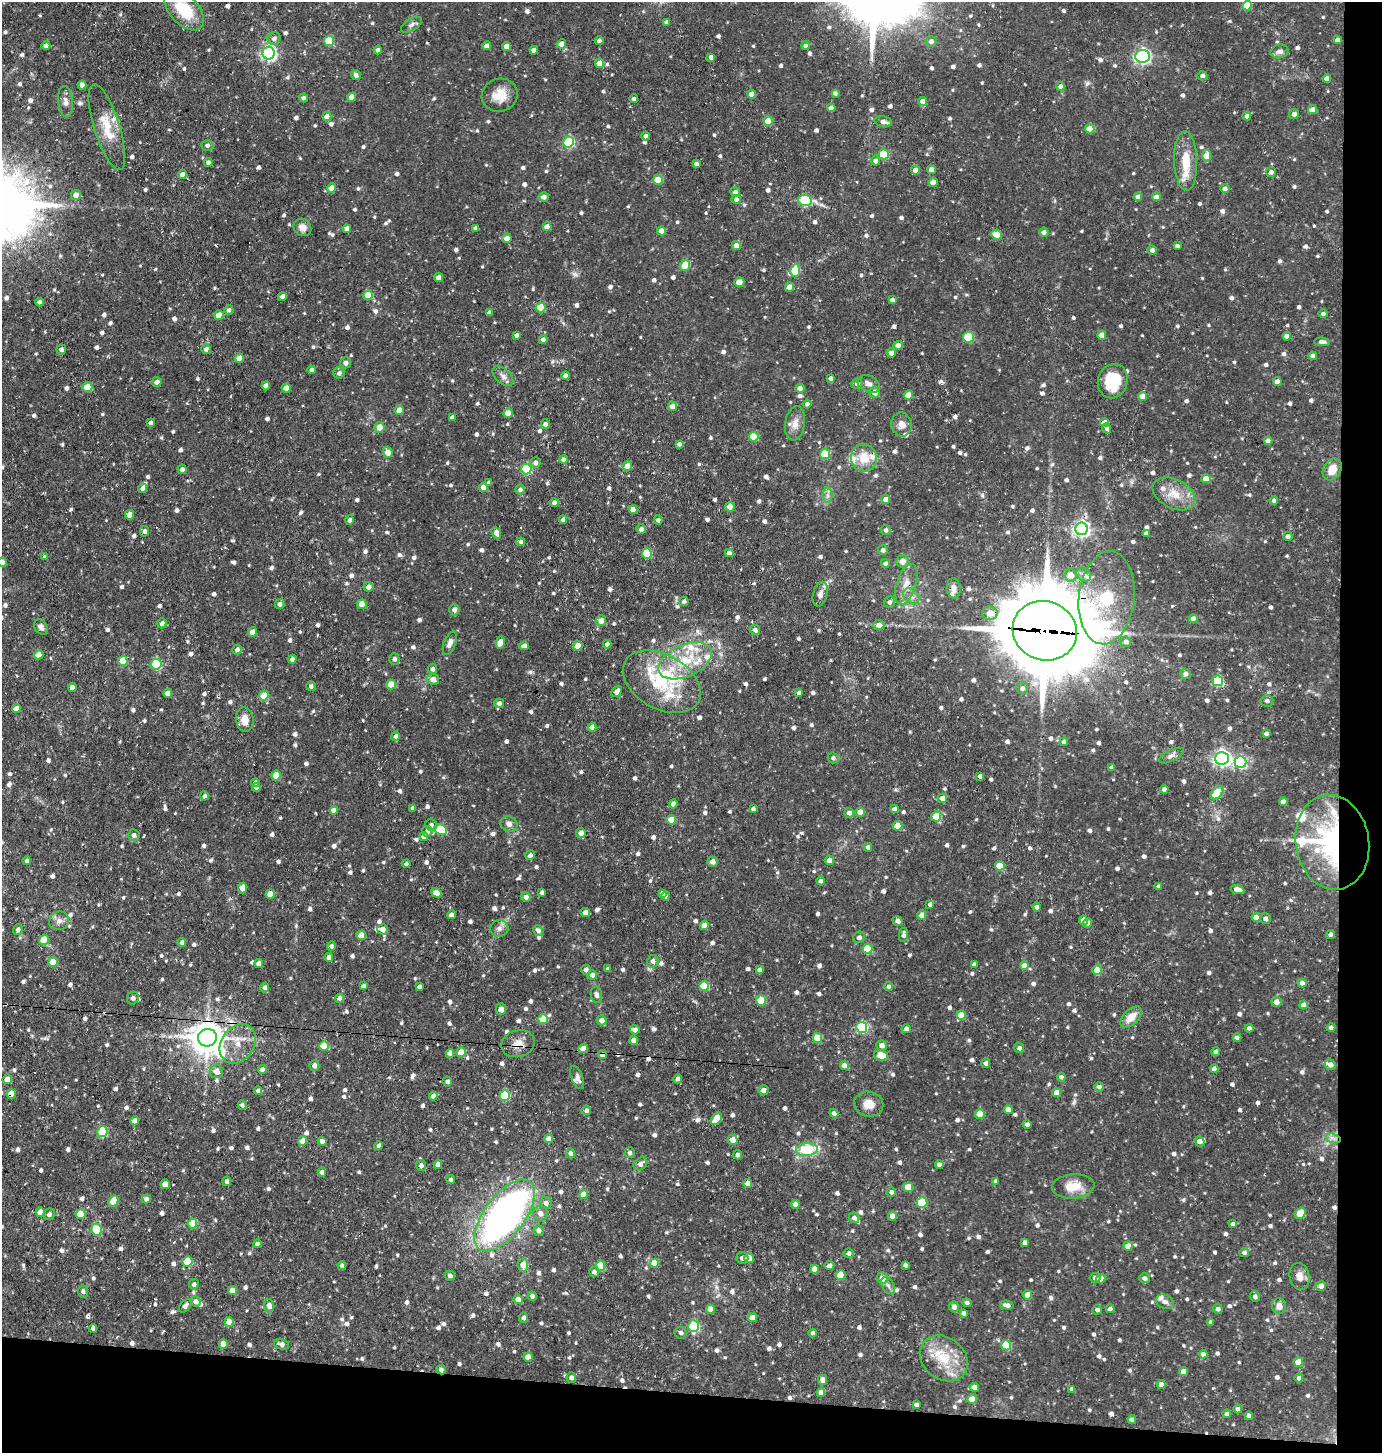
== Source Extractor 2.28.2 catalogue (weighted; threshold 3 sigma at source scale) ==
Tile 9 of 3 x 3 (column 3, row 3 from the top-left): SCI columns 2901-4280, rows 2-1452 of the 4385 x 4355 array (HDU 1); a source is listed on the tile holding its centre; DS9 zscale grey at full resolution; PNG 1384 x 1455 px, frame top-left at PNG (2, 2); each listed source drawn as its Kron ellipse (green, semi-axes under 4 px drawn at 4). Shown black and unused: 7% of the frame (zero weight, under 3 of 4 exposures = <1% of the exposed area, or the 3 px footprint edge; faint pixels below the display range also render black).
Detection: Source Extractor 2.28.2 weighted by HDU 2 'WHT'; one run over the whole footprint, this tile lists its part. Background 0.0929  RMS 0.0063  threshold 0.0282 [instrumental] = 3 sigma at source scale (4.5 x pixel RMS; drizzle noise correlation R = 1.50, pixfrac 1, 0.05/0.05 arcsec/px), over >= 5 px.
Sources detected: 1167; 2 inside a brighter object's white glare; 8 cosmic-ray / hot-pixel residue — neither listed nor drawn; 28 inside a brighter listed object's ellipse — not listed separately; of the other 1129, all 500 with FLUX_AUTO >= 2.01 (the completeness limit of this list) listed and drawn (629 fainter detections not listed), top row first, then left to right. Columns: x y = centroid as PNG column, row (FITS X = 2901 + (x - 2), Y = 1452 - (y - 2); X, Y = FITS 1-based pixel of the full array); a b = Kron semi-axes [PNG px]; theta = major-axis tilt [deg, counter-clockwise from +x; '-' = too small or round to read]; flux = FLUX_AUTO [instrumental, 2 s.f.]
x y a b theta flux
1247 6 5 5 - 17
184 10 25 14 -47 24
667 22 4 4 - 2.1
411 25 11 6 31 2.1
274 39 6 6 - 2.8
599 40 4 4 - 2
1337 40 4 4 - 2.9
329 41 5 5 - 26
931 41 5 5 - 2.6
561 44 5 4 - 6.2
46 45 4 4 - 2.2
487 46 4 4 - 5
507 46 4 4 - 6.2
805 46 4 4 - 2
378 50 4 4 - 2.7
534 50 4 4 - 3.5
1280 51 9 7 12 3.3
269 53 6 6 - 160
1143 56 7 6 - 180
711 57 4 4 - 3.7
600 63 4 4 - 12
356 75 5 4 - 2.4
1202 76 5 4 - 2.2
1327 79 4 4 - 3.8
82 85 4 4 - 4.4
1060 86 4 4 - 2.5
835 93 4 4 - 2.1
752 94 4 4 - 5.4
500 95 18 16 19 11
352 97 4 4 - 7
303 98 4 4 - 2.1
634 99 4 4 - 2
65 101 15 7 -84 3.7
923 101 4 4 - 4.7
831 108 4 4 - 4.7
1312 110 4 4 - 6.7
1294 114 5 5 - 2.6
327 116 4 4 - 5.6
1247 116 4 4 - 2.8
768 121 5 4 - 13
883 122 9 5 -14 2.9
107 127 45 12 -72 16
1090 129 5 4 - 12
646 136 4 4 - 2.2
568 142 5 5 - 64
207 145 6 5 - 2.2
884 154 5 5 - 32
1206 155 6 4 83 8.9
875 161 5 5 - 2.6
1186 161 30 11 -88 14
208 162 4 4 - 2
696 164 4 3 - 2.1
915 170 4 4 - 4.3
931 170 4 4 - 4.2
1271 172 5 5 - 2.4
182 175 4 4 - 4.4
658 180 5 4 - 14
933 182 4 4 - 6.6
332 188 5 4 - 6.4
1225 189 4 4 - 2.8
735 192 5 4 - 2
76 195 5 5 - 4.1
544 197 5 4 - 3.3
1138 197 4 4 - 3.6
1156 197 4 4 - 4.5
736 199 4 4 - 2.2
805 200 7 5 -9 44
302 227 9 8 - 4.2
547 227 4 4 - 6.6
476 228 4 4 - 2.2
347 229 4 4 - 4
662 231 4 4 - 8.2
1044 232 5 4 - 2.7
997 235 5 4 - 12
507 238 5 4 - 3.8
736 246 4 4 - 4.7
1177 246 4 4 - 2.2
1152 250 5 4 - 2.5
685 266 5 5 - 21
795 270 6 5 - 27
438 278 4 4 - 3.4
739 282 5 4 - 8.8
790 287 4 4 - 6.6
368 295 5 5 - 16
282 297 4 4 - 3.8
892 300 4 4 - 2.3
39 302 4 4 - 2.4
540 308 5 5 - 23
229 310 5 4 - 2.1
489 313 4 4 - 2.5
1323 314 4 4 - 2.1
219 315 5 4 - 8.4
516 335 4 3 - 2.3
1102 335 4 4 - 7.9
1287 336 4 4 - 4.9
969 337 5 5 - 29
543 340 4 4 - 2.2
1322 342 8 4 -7 2.8
898 345 4 4 - 4.4
206 349 5 5 - 2.3
61 350 5 5 - 2.1
891 353 4 4 - 3.5
1313 356 4 4 - 2.8
239 358 4 4 - 7.8
346 363 5 5 - 3
312 370 4 4 - 2.4
339 373 5 5 - 2.1
565 375 4 4 - 2.8
503 376 12 7 -42 3.1
830 378 4 4 - 2.4
1113 381 17 14 72 24
157 382 5 4 - 3.1
1277 382 4 4 - 4.6
857 384 5 5 - 2.5
869 384 11 8 -27 3.7
266 386 4 4 - 4.3
87 387 5 5 - 14
286 388 4 4 - 7.1
800 388 4 4 - 4.4
874 392 5 5 - 5.5
908 395 4 4 - 7.2
1143 396 4 4 - 7.3
807 404 4 4 - 2.1
672 406 4 4 - 5.8
399 410 4 4 - 6.1
508 413 4 4 - 9.8
452 417 4 4 - 2.2
151 423 4 3 - 2.3
795 423 17 9 81 6.1
1104 423 4 4 - 6.5
545 424 5 4 - 2.8
901 424 12 10 -79 4.7
379 427 5 5 - 8.1
1107 428 5 4 - 2
754 437 5 5 - 20
1268 441 4 4 - 4.1
679 444 4 4 - 2.1
388 452 5 5 - 6.1
825 454 5 5 - 27
864 458 13 13 - 12
564 460 4 4 - 3.1
535 463 5 5 - 2.6
627 466 5 4 - 7.2
182 469 5 4 - 2.5
526 469 5 5 - 47
1332 469 11 8 59 8.3
1206 479 4 4 - 8.1
489 482 4 4 - 2.2
483 487 4 4 - 5.8
142 488 5 4 - 2.2
520 489 5 5 - 2.2
1174 494 23 14 -27 12
827 495 7 5 -89 2.1
886 499 4 4 - 5
1274 500 4 4 - 2
554 503 4 4 - 2.1
730 507 4 4 - 9.9
633 510 4 4 - 6
130 515 5 4 - 9.7
350 520 5 4 - 2.3
563 520 4 4 - 3.1
658 520 4 4 - 2.2
641 529 5 4 - 2.8
1081 529 6 6 - 220
886 530 5 5 - 2.1
144 531 5 4 - 2
496 533 6 4 -66 4.5
1146 533 4 4 - 2.4
1288 536 4 4 - 2.1
521 542 4 4 - 2.1
883 550 5 5 - 2
647 553 5 5 - 28
729 553 4 4 - 3.4
45 557 4 3 - 2.1
902 561 6 6 - 6.1
2 562 4 4 - 2.3
885 563 4 4 - 2.2
1071 575 6 6 - 6.5
1084 575 8 6 -35 3.5
906 584 21 9 72 7.8
368 587 5 5 - 3
954 588 10 7 -83 3.5
820 594 12 7 75 3.8
911 596 9 7 -44 2.8
1107 598 47 28 84 110
684 601 5 4 - 2
889 602 6 5 - 2.3
280 604 5 4 - 2.3
362 604 5 4 - 9.9
454 610 5 5 - 2.5
990 613 8 6 -6 7.2
1193 618 4 4 - 3.2
601 621 5 5 - 4.6
162 623 5 4 - 2.5
879 625 5 5 - 4.1
41 627 8 6 -57 2.7
755 630 5 4 - 2.3
1045 631 32 29 -23 7200
252 632 4 4 - 6.5
1126 642 5 5 - 3
450 643 12 6 69 3
500 643 6 4 80 6.5
607 644 4 4 - 2.5
524 646 5 4 - 2.9
578 646 5 4 - 8.3
237 650 5 4 - 2.6
39 655 5 4 - 5.6
292 659 4 4 - 2
394 659 5 5 - 2.1
123 661 5 5 - 16
685 661 28 16 24 25
156 664 5 5 - 47
433 669 5 4 - 2.1
1185 674 5 5 - 2.2
433 679 6 5 - 4.7
1218 681 5 5 - 45
662 682 42 27 -29 38
391 685 5 4 - 12
311 686 5 4 - 2.1
72 688 4 4 - 4.7
1022 688 6 6 - 2.3
617 691 6 4 50 3.2
168 693 4 4 - 6.9
799 693 4 4 - 2.4
264 696 5 4 - 17
1267 701 6 5 - 2.2
499 703 5 5 - 2.2
16 708 4 4 - 5.3
245 719 12 8 -83 6.3
592 727 4 4 - 4.5
1266 733 4 3 - 2
396 736 5 4 - 2.1
1064 742 4 4 - 2.1
1172 755 13 5 26 2.6
833 758 5 5 - 2
1222 758 7 6 - 220
1241 762 6 6 - 81
1112 767 4 4 - 2.7
276 775 5 4 - 15
980 776 4 4 - 2
255 783 4 4 - 2.1
256 787 4 4 - 3.3
1164 789 4 4 - 2.8
1217 793 7 5 47 17
204 796 4 4 - 2.1
942 798 5 4 - 5.5
1283 802 4 4 - 3.7
673 804 4 4 - 2.9
413 808 4 4 - 2.6
753 809 4 4 - 2
894 809 4 4 - 3.3
334 810 4 4 - 4.5
860 812 4 4 - 6.1
849 813 5 5 - 2.4
936 816 5 5 - 22
671 820 5 4 - 14
509 824 9 7 -25 2.9
431 825 6 5 - 2.4
898 826 5 4 - 13
441 829 7 5 -27 31
427 831 5 5 - 2.5
581 833 5 5 - 4.1
134 835 6 5 - 2.2
424 837 4 4 - 4.5
1332 842 48 36 -81 100
868 847 4 4 - 2
530 855 5 4 - 2.1
829 860 5 4 - 4.6
27 861 4 4 - 2.4
713 862 5 5 - 3.5
406 864 4 4 - 2.5
1000 866 5 4 - 14
821 881 4 4 - 2.1
1159 886 4 4 - 2.6
243 888 5 4 - 5.5
1238 890 7 4 -19 6.1
542 892 4 4 - 2.3
436 893 5 4 - 6
662 893 4 4 - 2.2
270 894 4 4 - 9.2
665 896 4 4 - 2.2
526 897 5 4 - 3.3
930 904 4 4 - 2.2
1037 907 5 4 - 2.1
585 912 5 4 - 3.2
451 915 4 4 - 3.5
922 915 5 4 - 5.4
1256 917 4 4 - 5.8
1265 918 5 5 - 2.5
1084 920 5 4 - 6.4
59 921 10 9 - 3.5
898 921 5 4 - 2.6
1088 923 5 4 - 3.7
704 926 4 4 - 8.4
499 928 9 8 - 2.9
18 929 5 5 - 2.2
383 929 5 5 - 4.9
538 930 5 4 - 2.8
1330 934 5 4 - 2.3
361 935 4 4 - 7.1
903 935 7 4 83 2.2
859 937 6 5 - 2.1
44 940 5 4 - 17
182 942 4 4 - 2.7
331 946 5 4 - 2.3
867 949 5 5 - 23
329 957 4 4 - 4.5
653 961 6 5 - 2.7
53 962 5 4 - 14
259 963 4 4 - 4.1
974 964 4 4 - 2.3
1024 965 4 4 - 5.5
608 969 4 3 - 2
586 970 5 4 - 2.3
759 970 4 4 - 2.4
1097 970 5 4 - 12
592 975 5 5 - 3.1
1302 983 4 4 - 3
363 986 4 4 - 2.2
704 986 5 5 - 26
419 987 4 4 - 2.1
888 987 4 4 - 2.1
265 988 5 4 - 2.3
596 995 8 5 -80 2.3
133 998 6 6 - 2
339 998 4 4 - 3.1
761 1000 5 5 - 23
1276 1002 5 5 - 4.4
1304 1005 4 4 - 5.1
501 1009 5 5 - 3.9
961 1015 4 4 - 12
1131 1017 13 7 44 7.6
543 1019 5 5 - 20
602 1020 5 5 - 4.1
862 1027 5 5 - 58
1249 1028 4 4 - 2.2
1331 1028 4 4 - 2.8
906 1029 4 4 - 3
635 1030 5 4 - 3
1237 1037 4 4 - 2.2
207 1038 9 8 - 1200
817 1038 5 5 - 14
634 1040 4 4 - 5.4
238 1044 21 16 56 13
518 1044 17 13 14 6.8
882 1045 5 5 - 3.6
324 1046 5 5 - 18
1019 1048 5 5 - 2
583 1049 5 4 - 7.4
461 1052 5 4 - 13
1216 1052 4 4 - 3.4
450 1053 4 4 - 3.9
602 1054 4 4 - 5.6
881 1055 7 5 -10 17
985 1063 5 4 - 2.1
844 1065 4 4 - 5.7
1330 1065 6 5 - 3.7
314 1066 5 5 - 2.8
1214 1069 4 4 - 4.6
262 1070 4 4 - 4.2
216 1071 7 6 - 5.6
577 1077 12 5 -68 2.4
1061 1077 4 4 - 2
7 1079 5 4 - 4.9
678 1079 4 4 - 2.3
447 1082 5 5 - 2.4
1099 1087 5 5 - 2.1
764 1090 5 5 - 3
258 1091 4 4 - 2.7
1057 1092 4 4 - 5.3
11 1094 5 4 - 9.2
505 1095 5 5 - 37
433 1096 4 4 - 3.7
869 1104 14 12 -9 7.2
242 1105 5 4 - 2.1
586 1110 5 4 - 2.1
1008 1110 4 4 - 4.6
834 1113 4 4 - 2.1
980 1114 5 5 - 13
716 1119 7 4 55 13
135 1121 4 4 - 4.2
1027 1124 4 4 - 2
102 1132 5 5 - 33
1333 1138 7 4 -18 2.2
548 1139 4 4 - 3.4
733 1140 5 5 - 6.2
302 1141 5 4 - 5.7
322 1141 4 4 - 3.2
1199 1141 5 4 - 3.2
379 1146 4 4 - 2.2
807 1149 11 6 8 27
570 1153 5 4 - 2.2
630 1153 5 5 - 2.1
738 1155 4 4 - 2.2
640 1164 7 6 - 3.4
939 1164 4 4 - 2.6
421 1165 5 5 - 2.3
438 1165 4 4 - 5.4
322 1172 4 4 - 2.7
451 1180 4 4 - 2.1
227 1181 4 4 - 2.1
996 1181 4 4 - 2.1
748 1183 4 4 - 5.1
165 1184 5 4 - 6.2
1073 1186 21 12 5 12
908 1187 5 4 - 13
891 1192 5 4 - 2.1
583 1194 4 4 - 7.1
146 1199 4 4 - 2.3
113 1201 6 4 63 12
546 1203 6 6 - 2.8
922 1203 5 5 - 27
795 1204 4 4 - 4.4
40 1212 5 4 - 5.8
540 1213 7 7 - 3.6
1300 1213 6 5 - 14
49 1214 6 5 - 2
81 1214 5 5 - 15
505 1215 42 20 53 270
892 1216 4 4 - 4.6
854 1218 5 5 - 2.1
192 1223 5 5 - 15
1233 1224 4 4 - 2.3
96 1230 6 5 - 26
539 1231 5 5 - 3
1025 1243 4 4 - 2.5
257 1244 4 4 - 2.1
1128 1246 4 4 - 8.8
1244 1252 5 4 - 2.1
849 1253 5 5 - 2.2
742 1258 6 6 - 2.6
749 1258 5 5 - 7.4
188 1262 5 5 - 24
654 1263 5 5 - 10
523 1265 6 5 - 5.2
905 1265 4 4 - 2.1
342 1266 4 4 - 2.4
600 1266 5 5 - 21
829 1266 5 4 - 2.9
814 1269 4 4 - 4.7
594 1272 5 5 - 2.4
840 1275 5 5 - 14
450 1276 5 5 - 2.1
1300 1276 13 10 -77 5.1
882 1278 6 5 - 5.1
1095 1278 5 4 - 2.7
1145 1278 5 5 - 2.1
1101 1279 5 4 - 4
194 1284 5 5 - 2.2
888 1286 9 6 -62 2.3
1321 1286 5 5 - 3.3
83 1291 6 5 - 2.1
232 1291 4 4 - 5.3
1028 1295 4 4 - 7.8
532 1296 4 4 - 2.1
1255 1297 5 5 - 2.3
518 1299 5 4 - 6.9
196 1302 5 5 - 2.9
1165 1302 9 7 -23 2.6
967 1303 4 4 - 2
1007 1305 7 4 -14 3.1
185 1306 8 5 52 2.2
269 1306 7 5 -78 3.8
1279 1306 8 7 - 4.2
954 1307 5 5 - 3.3
710 1309 4 4 - 5.1
1110 1309 4 4 - 3.2
1218 1309 5 4 - 2.4
1097 1310 5 4 - 2
963 1313 4 4 - 2.9
523 1318 5 4 - 2.1
752 1318 4 4 - 6.8
229 1322 5 4 - 8.4
1211 1322 4 3 - 2.1
694 1326 6 5 - 54
93 1328 4 4 - 2.4
681 1333 6 6 - 2
813 1333 4 4 - 2.1
223 1344 5 4 - 8.3
282 1344 8 5 -15 2.7
1006 1345 5 5 - 22
1203 1354 4 4 - 3.8
528 1357 4 4 - 5.4
944 1358 26 21 -38 22
1298 1362 5 4 - 9
441 1370 5 4 - 2.5
1184 1372 4 4 - 4.1
571 1378 5 5 - 2.1
1299 1378 4 4 - 2.5
823 1380 5 4 - 3.9
1161 1384 4 4 - 3.7
974 1387 4 4 - 5.9
1072 1389 4 4 - 2
821 1392 4 4 - 4.7
972 1399 5 4 - 8.9
916 1405 4 4 - 2.1
1238 1409 4 4 - 2.7
1227 1414 4 4 - 2.1
1249 1416 4 4 - 2.4
1132 1420 4 4 - 2.8
Overlapping masked pixels (flux is a lower limit): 11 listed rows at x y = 906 584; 1107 598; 1045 631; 1332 842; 207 1038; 518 1044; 583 1049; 602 1054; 11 1094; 505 1215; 441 1370
Isophote crosses this tile's border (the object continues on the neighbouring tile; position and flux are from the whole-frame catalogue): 2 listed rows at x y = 2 562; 7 1079